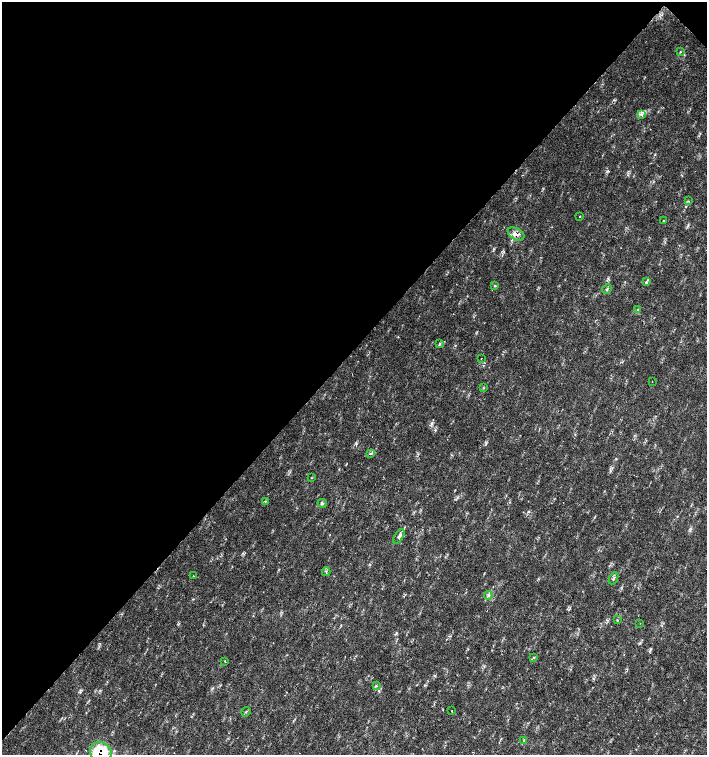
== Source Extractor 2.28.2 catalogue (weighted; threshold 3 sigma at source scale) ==
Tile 2 of 4 x 4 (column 2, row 1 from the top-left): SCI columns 1635-3043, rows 4517-6021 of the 6023 x 6029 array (HDU 1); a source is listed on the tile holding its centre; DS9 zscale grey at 2 x 2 block average (1 PNG px = mean of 2 x 2 image px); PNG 709 x 757 px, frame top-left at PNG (2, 2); each listed source drawn as its Kron ellipse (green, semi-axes under 4 px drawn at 4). Shown black and unused: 47% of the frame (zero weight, under 2 of 3 exposures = <1% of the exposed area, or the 3 px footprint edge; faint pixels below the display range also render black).
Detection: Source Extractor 2.28.2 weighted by HDU 2 'WHT'; one run over the whole footprint, this tile lists its part. Background 0.0178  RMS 0.0029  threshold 0.0129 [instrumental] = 3 sigma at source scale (4.5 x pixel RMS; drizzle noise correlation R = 1.50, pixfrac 1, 0.0396/0.0396 arcsec/px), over >= 5 px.
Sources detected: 34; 1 cosmic-ray / hot-pixel residue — neither listed nor drawn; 1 inside a brighter listed object's ellipse — not listed separately; the other 32 listed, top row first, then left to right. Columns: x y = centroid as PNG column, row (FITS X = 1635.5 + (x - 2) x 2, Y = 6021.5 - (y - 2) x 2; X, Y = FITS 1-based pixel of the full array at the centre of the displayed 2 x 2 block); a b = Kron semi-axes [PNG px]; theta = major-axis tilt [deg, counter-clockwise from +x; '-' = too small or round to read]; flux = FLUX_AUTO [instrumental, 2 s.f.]
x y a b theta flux
680 52 3 2 - 0.41
641 114 4 3 - 1.2
688 201 3 2 - 0.42
580 216 2 2 - 0.41
663 221 2 2 - 0.37
516 234 9 5 -29 3.6
646 282 3 3 - 0.71
495 286 3 2 - 0.56
607 289 5 3 - 1
638 309 3 3 - 0.74
439 344 4 3 - 0.73
481 359 2 2 - 0.39
652 381 2 2 - 0.19
483 388 3 2 - 0.51
370 454 3 2 - 0.58
311 478 3 2 - 0.32
265 501 4 2 - 0.47
322 503 4 3 - 1.4
399 536 8 4 58 1.7
326 572 4 2 - 0.77
193 576 2 2 - 0.73
614 578 6 2 63 0.8
488 595 4 2 - 1
617 620 3 2 - 0.42
640 623 2 2 - 0.31
534 657 3 2 - 0.57
225 661 3 2 - 0.42
376 686 3 3 - 0.57
452 711 2 2 - 0.6
246 712 5 2 - 0.56
524 740 3 2 - 0.53
101 752 11 9 -33 32
Overlapping masked pixels (flux is a lower limit): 2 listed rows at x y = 516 234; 101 752
Isophote crosses this tile's border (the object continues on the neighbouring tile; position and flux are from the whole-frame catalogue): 1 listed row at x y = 101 752
Diffuse or blended objects may show on this block-average render without a row.